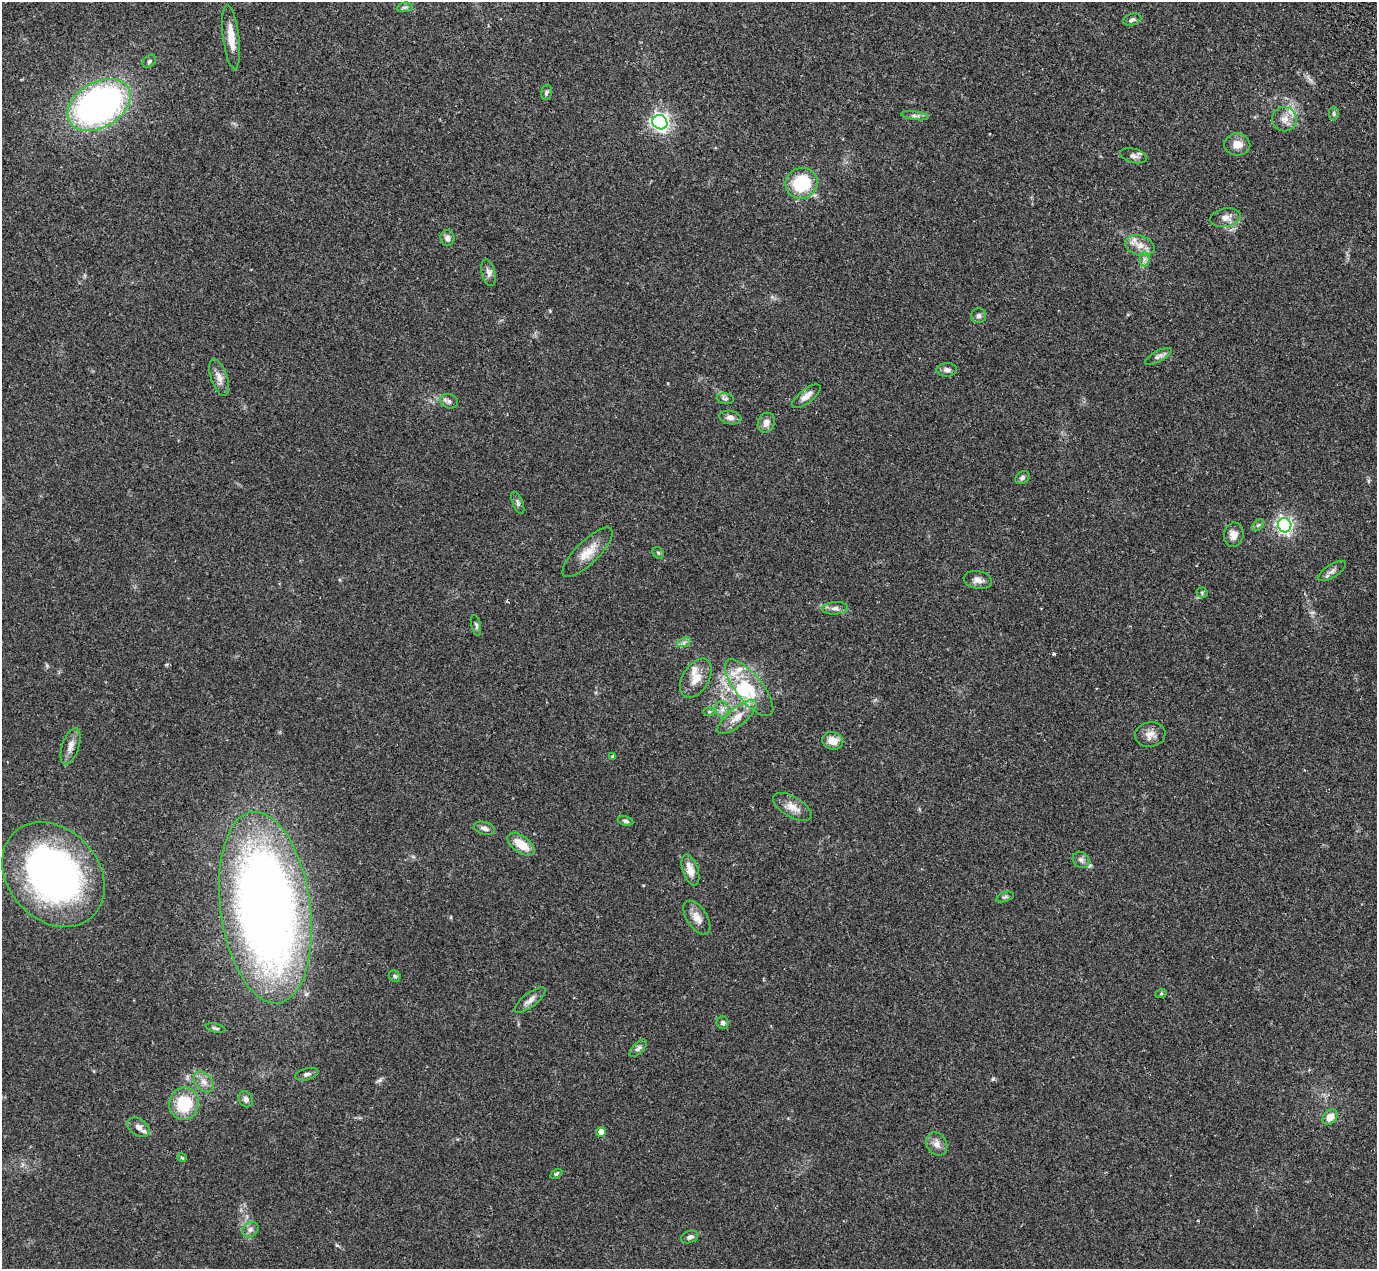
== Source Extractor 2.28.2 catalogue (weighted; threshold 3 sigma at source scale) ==
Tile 10 of 4 x 4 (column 2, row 3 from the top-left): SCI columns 1525-2899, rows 1558-2824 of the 5747 x 5795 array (HDU 1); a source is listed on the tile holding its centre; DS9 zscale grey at full resolution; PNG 1379 x 1271 px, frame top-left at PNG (2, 2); each listed source drawn as its Kron ellipse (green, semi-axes under 4 px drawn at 4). Shown black and unused: <1% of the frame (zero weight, under 2 of 3 exposures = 9% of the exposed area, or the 3 px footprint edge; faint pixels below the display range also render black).
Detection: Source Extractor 2.28.2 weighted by HDU 2 'WHT'; one run over the whole footprint, this tile lists its part. Background 0.0827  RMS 0.0057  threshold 0.0258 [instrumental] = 3 sigma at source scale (4.5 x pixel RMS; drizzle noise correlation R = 1.50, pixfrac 1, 0.05/0.05 arcsec/px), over >= 5 px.
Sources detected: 81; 4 inside a brighter listed object's ellipse — not listed separately; the other 77 listed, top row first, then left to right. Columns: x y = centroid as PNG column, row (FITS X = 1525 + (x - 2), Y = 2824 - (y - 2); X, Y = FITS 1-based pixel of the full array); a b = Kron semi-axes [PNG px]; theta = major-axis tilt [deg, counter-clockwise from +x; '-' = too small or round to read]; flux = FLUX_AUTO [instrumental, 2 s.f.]
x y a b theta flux
405 7 8 5 6 1.2
1132 20 9 5 14 1.4
231 37 32 8 -83 9.1
149 61 7 5 46 1.3
546 92 8 5 76 1.2
99 105 34 22 30 210
1334 114 7 5 -89 0.92
915 116 14 4 -8 1.8
1285 119 12 12 - 5.1
660 122 8 7 - 210
1237 144 13 11 -3 5.3
1133 156 14 7 -15 2.4
802 183 16 15 - 28
1225 218 15 9 10 4.2
447 238 8 7 - 2.5
1140 245 15 10 -18 5.7
1144 259 7 5 -90 1.6
489 273 13 7 -76 2.5
979 316 7 7 - 1.6
1158 356 15 5 29 2.1
947 370 10 6 1 2.3
219 377 19 8 -71 4.3
806 396 17 6 38 3.9
725 399 8 5 -9 1.3
449 401 9 7 -21 1.7
730 418 11 6 -9 2.5
766 423 10 8 67 3.4
1022 478 8 6 34 1.3
518 503 12 5 -68 1.6
1258 525 7 4 43 0.95
1285 525 7 6 - 170
1234 535 12 10 80 4.3
588 552 33 11 44 9.6
658 553 6 5 - 0.81
1332 571 16 6 33 2.5
978 580 14 9 -10 3.3
1202 593 5 5 - 0.82
835 608 13 6 3 2.6
476 625 10 4 -77 1.2
684 642 7 4 19 1.5
696 678 21 13 59 7.9
749 688 35 13 -51 21
722 710 9 6 -70 2.4
709 712 6 4 0 0.76
737 717 24 9 40 7.5
1150 734 15 12 9 4.6
833 741 11 8 -12 5.9
71 746 19 8 72 4.4
612 757 4 3 - 0.7
792 807 21 10 -30 5.8
626 821 8 4 -14 1.2
484 828 10 6 -17 2
521 844 15 8 -35 10
1081 860 9 7 -43 2
690 870 16 7 -71 5.8
53 875 57 45 -48 210
1005 897 9 4 18 1.1
265 908 96 45 -82 580
697 918 19 10 -57 5.2
395 976 6 5 - 1.1
1161 994 6 4 20 0.67
530 1000 19 7 38 3.6
723 1023 6 6 - 1.6
216 1028 10 3 -14 0.95
638 1048 11 5 45 1.7
307 1074 12 5 14 1.9
204 1082 12 8 -49 3.8
246 1099 8 6 -61 1.9
184 1103 16 15 - 22
1330 1117 8 6 48 5.1
138 1127 12 8 -34 3.2
601 1132 5 4 - 4.9
937 1144 12 10 -59 3.7
182 1158 4 3 - 1.2
556 1174 6 4 30 0.94
250 1229 9 7 37 2.2
690 1237 9 6 20 1.8